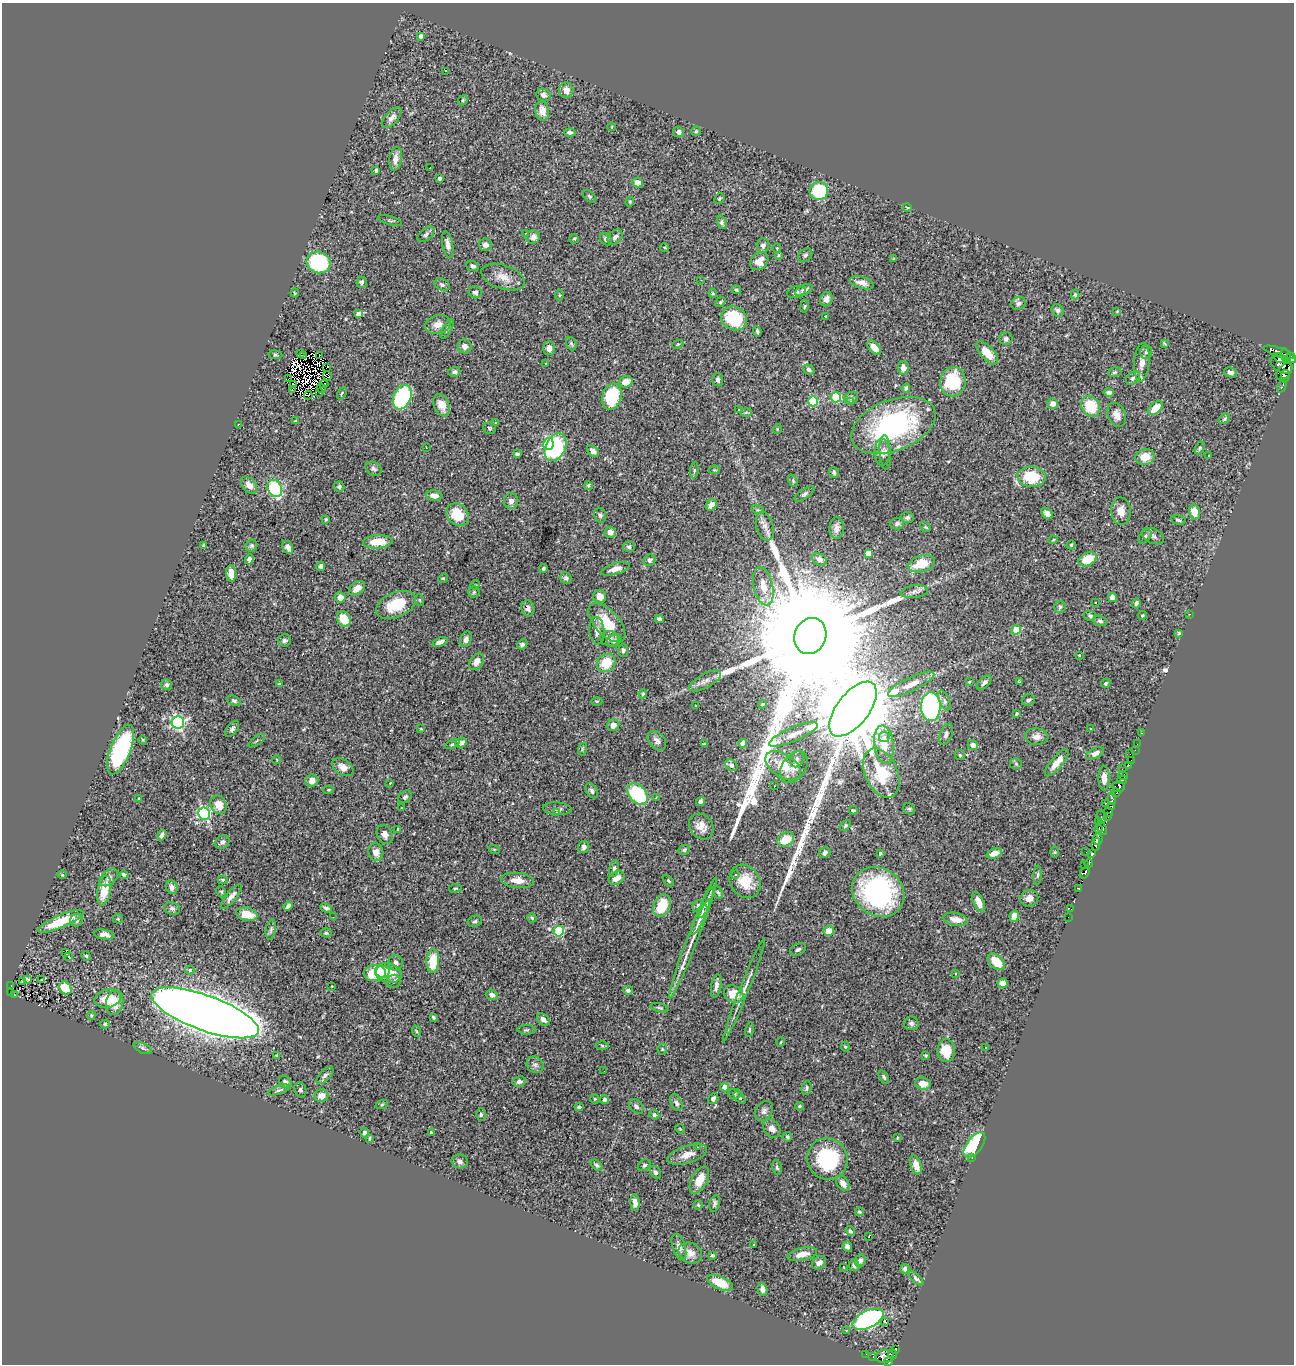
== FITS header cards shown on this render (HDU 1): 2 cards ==
NAXIS1  =                 1292
NAXIS2  =                 1362

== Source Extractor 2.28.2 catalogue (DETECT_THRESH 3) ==
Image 1292 x 1362 px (HDU 1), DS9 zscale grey, 1 PNG px = 1 image px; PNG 1296 x 1366 px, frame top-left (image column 1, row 1362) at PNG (2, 3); each listed source drawn as its Kron ellipse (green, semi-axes under 4 px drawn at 4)
Background 0.479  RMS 0.023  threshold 0.0685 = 3 sigma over >= 5 px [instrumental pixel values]
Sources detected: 517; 17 with non-positive FLUX_AUTO (blend fragments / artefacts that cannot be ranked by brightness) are neither listed nor drawn; the other 500 listed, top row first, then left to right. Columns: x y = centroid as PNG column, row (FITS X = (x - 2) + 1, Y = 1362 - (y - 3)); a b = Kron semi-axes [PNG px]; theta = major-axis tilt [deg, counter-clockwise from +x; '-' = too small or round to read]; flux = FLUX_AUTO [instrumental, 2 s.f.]
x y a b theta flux
421 36 4 3 - 5.5
446 71 3 2 - 3.9
566 90 7 7 - 11
544 95 7 6 - 5.5
463 100 6 4 47 2.1
542 111 9 7 -79 16
392 118 13 6 48 7.6
612 127 4 2 - 1.1
696 131 5 4 - 2
570 132 6 4 -3 4.2
678 132 5 5 - 5.7
396 159 12 6 80 10
430 168 2 2 - 0.93
376 170 4 3 - 2.2
439 178 4 3 - 2.9
638 183 5 4 - 13
819 191 9 9 - 96
589 196 8 4 -39 2.4
719 198 6 4 48 2
630 202 5 4 - 1.8
907 207 4 3 - 1.3
390 221 12 2 -17 2.3
722 222 7 4 -75 3.9
426 234 10 5 40 4.5
526 234 3 2 - 1.7
533 237 7 6 - 7.9
615 237 8 6 47 5.3
574 239 4 4 - 1.9
606 239 7 5 -49 3.8
448 244 13 5 -80 8
485 245 6 6 - 7.6
763 245 7 6 - 5.6
665 247 4 2 - 1.3
777 248 5 4 - 1.4
778 255 4 3 - 1.9
805 255 8 6 42 3.6
894 259 3 2 - 1.8
759 261 10 8 47 15
319 262 12 10 -18 150
473 266 6 5 - 4.3
503 277 22 12 -19 19
701 280 3 2 - 1.3
362 282 5 5 - 4.6
862 283 12 6 -17 8.7
442 285 8 6 -28 3.7
736 290 5 4 - 2
804 290 9 5 27 5.1
475 292 6 6 - 4.3
796 292 9 5 17 3.4
295 293 4 4 - 1.6
713 293 4 3 - 1.8
559 295 5 3 - 1.6
1075 295 5 4 - 2.3
826 299 7 6 - 7.8
720 302 6 4 37 2.1
1018 303 8 6 21 4.6
804 306 6 3 80 1.6
1058 310 7 5 -51 4.5
1117 311 4 3 - 1.2
358 314 4 4 - 9.6
825 316 3 2 - 1.3
734 318 13 11 -26 82
438 325 13 9 17 12
447 329 10 4 61 3.6
757 331 5 3 - 3
1006 339 6 6 - 4
1164 343 3 2 - 1.4
571 344 7 5 -68 2.7
678 344 6 3 18 1.4
465 346 7 6 - 7.4
874 347 8 5 -47 17
549 348 7 6 - 7.8
1146 352 7 6 - 3.9
1279 352 16 4 -17 93
987 353 14 6 -48 25
300 354 3 2 - 1.4
275 355 7 3 -8 1.9
319 355 3 2 - 3.9
304 356 2 2 - 1.5
1286 356 8 4 -74 230
1280 358 7 4 -22 120
1291 358 6 3 -54 160
1142 362 19 7 85 14
545 363 3 3 - 1.9
1281 364 12 7 -32 290
327 367 3 2 - 1.5
903 368 7 5 -87 9.8
809 370 6 4 -35 2.9
1284 371 10 6 47 440
454 372 6 5 - 3.4
1115 372 7 5 17 2.7
1231 372 7 5 -16 5.6
327 376 5 3 - 3.1
1285 376 6 4 77 230
1133 378 8 5 37 4
288 379 3 2 - 72
718 379 6 5 - 4.2
626 382 7 5 18 14
953 382 14 12 80 73
294 384 4 3 - 1.3
324 384 4 2 - 1.6
1282 386 6 3 64 16
321 388 5 2 - 6.4
906 388 4 3 - 2.4
292 390 4 3 - 0.62
320 392 4 2 - 1.3
342 393 6 3 60 1.6
1109 393 5 4 - 3.6
308 395 4 4 - 2.3
402 397 12 8 66 150
612 397 13 9 72 91
836 397 5 5 - 95
851 398 7 5 14 3.9
813 401 5 5 - 100
850 401 4 3 - 2.7
1053 403 5 5 - 11
442 405 12 7 -66 13
1091 406 11 9 -60 50
1155 408 8 5 43 22
739 409 3 2 - 0.89
746 412 6 4 2 1.8
1117 415 13 8 -67 11
1225 419 6 4 41 2.9
295 421 4 3 - 2.4
495 422 3 3 - 3.3
238 424 3 2 - 1.1
893 425 44 25 21 250
489 428 6 5 - 2.5
777 429 5 3 - 1.2
548 444 6 5 - 170
556 447 14 10 63 150
426 448 3 2 - 1.2
1200 448 7 4 61 2.3
593 451 7 5 -40 7.5
882 452 13 7 -90 9
885 452 17 5 -87 7
517 454 4 3 - 2.9
1209 456 3 2 - 1.2
1145 457 9 8 - 22
373 469 8 6 -28 4.1
694 470 8 4 82 2.6
714 470 5 4 - 1.6
834 472 5 5 - 3.1
1032 477 14 10 -3 62
793 481 6 4 -67 1.9
249 485 10 6 -48 10
588 486 4 3 - 2.1
339 487 5 5 - 3.8
275 488 9 6 -63 120
804 494 11 5 35 3.8
434 496 8 5 -7 10
511 501 8 7 - 7.9
711 505 6 5 - 9.8
758 510 6 4 -17 2.1
1121 511 13 10 -86 14
1194 512 7 5 -77 21
1047 513 6 4 -43 9.1
458 515 12 10 -45 41
600 515 7 6 - 3.6
907 517 7 5 3 3.9
326 519 3 3 - 2.1
1178 520 7 4 -13 2.7
897 523 7 6 - 3.7
765 526 14 8 -75 10
925 527 6 4 -36 1.8
837 528 11 7 88 8.8
610 532 5 5 - 9.9
1145 536 8 5 49 3.9
1153 536 12 7 -24 6.8
1053 540 5 3 - 1.2
378 542 15 6 3 26
1071 545 4 4 - 1.8
203 546 3 2 - 1.7
251 546 6 5 - 2.8
288 547 7 5 -62 9.7
629 547 6 5 - 4.1
868 553 4 4 - 14
249 559 5 4 - 4.7
819 559 8 5 -30 7.7
1087 559 9 6 27 31
649 560 6 6 - 5.5
922 564 14 8 16 36
321 566 4 4 - 5.9
543 568 4 4 - 2.9
615 569 14 5 17 11
231 573 8 5 -85 15
443 578 5 4 - 1.8
566 578 6 5 - 4.3
475 585 5 4 - 1.6
763 586 19 9 -78 23
357 588 9 6 37 11
474 592 6 5 - 2.4
914 592 14 6 6 6.8
600 596 6 6 - 15
340 597 5 5 - 12
1112 598 4 4 - 11
420 600 6 3 -70 1.5
1095 602 3 2 - 2.5
1136 603 5 4 - 3.9
396 605 21 12 23 46
1060 607 6 5 - 3.1
528 608 8 6 -77 7.4
1190 614 3 2 - 2.5
1142 615 4 3 - 1.7
1090 616 6 5 - 2.7
344 619 8 6 -58 34
659 619 4 4 - 4.6
1100 621 7 5 -17 3.5
607 623 24 12 -48 45
1016 630 5 4 - 41
597 631 14 7 -87 10
1179 633 4 2 - 1.5
810 636 18 15 68 110000
466 639 8 5 72 5.9
609 639 9 7 -12 8.8
285 640 6 6 - 4
614 641 8 5 38 3.4
440 642 8 4 18 6.4
522 644 6 4 42 3.5
623 650 6 5 - 3.5
1079 655 4 3 - 1.7
476 662 9 6 56 11
606 663 10 8 39 34
705 681 18 7 28 9.6
969 682 4 3 - 1.3
984 682 9 5 46 4.2
1019 682 3 3 - 1.5
1106 683 5 4 - 2.6
279 684 3 2 - 1.3
911 684 25 7 25 17
167 685 5 5 - 4
643 694 4 4 - 1.8
1028 700 7 5 20 3.7
234 701 7 4 -23 2.9
597 701 6 3 1 1.4
944 701 10 5 -68 4.6
762 704 4 3 - 1.5
696 705 3 2 - 3.8
931 707 14 10 -89 320
853 709 32 16 52 40000
1016 714 3 2 - 1.6
178 722 6 6 - 290
613 725 6 6 - 9.9
232 729 9 5 53 4.3
421 729 4 2 - 1.2
1091 729 3 3 - 1.2
1141 733 3 2 - 7.5
793 734 26 7 23 16
946 734 11 6 69 6
884 737 5 5 - 6.2
1037 737 12 8 -3 8.8
143 740 5 3 - 1.2
257 741 9 2 36 2.2
657 741 11 7 -48 7.7
461 742 5 5 - 8.2
743 743 4 4 - 8.9
452 744 8 4 24 2.6
704 744 4 4 - 1.4
1137 744 2 2 - 2.4
884 745 19 10 -83 24
973 745 5 5 - 6.8
582 749 6 4 72 1.9
121 750 26 10 68 160
1135 750 2 2 - 4.7
1095 753 9 5 24 6.2
1130 754 2 2 - 4.3
960 755 5 5 - 2
797 759 8 6 66 5
277 760 4 2 - 1.1
1131 760 2 2 - 6.5
1057 763 17 6 50 15
1016 764 6 5 - 2.8
731 765 7 5 -41 3.9
783 766 20 11 -33 37
1128 766 3 2 - 5
343 767 11 7 -33 9.7
794 767 17 11 55 16
1122 769 2 2 - 6
881 773 26 16 -66 57
1123 775 5 3 - 33
1104 778 12 5 90 12
1122 780 5 3 - 97
312 781 6 6 - 12
390 783 3 2 - 2.4
774 786 3 2 - 1.5
1118 786 6 5 - 74
329 790 5 4 - 1.7
592 791 8 5 -60 4
1116 793 4 2 - 21
637 794 12 8 -47 120
405 797 7 5 44 5.1
139 798 4 2 - 1.1
656 798 3 3 - 2.7
1112 798 6 3 -86 46
701 801 5 4 - 3.1
1106 803 3 2 - 14
218 804 9 7 -62 22
1112 806 3 3 - 57
401 808 3 2 - 1.1
557 809 14 6 -4 5.7
909 809 6 5 - 2.1
853 810 4 2 - 1.9
1109 812 5 4 - 100
204 813 6 6 - 250
556 813 3 3 - 5.2
1101 816 6 3 -69 45
1108 817 3 2 - 8
1098 822 3 2 - 4.5
701 826 14 11 -53 15
845 826 6 4 49 2.4
398 829 3 3 - 1.7
1098 829 4 2 - 19
1102 829 7 3 -65 100
385 834 10 7 -68 7.7
162 835 6 3 58 5
786 839 9 6 31 33
1098 839 6 4 -82 310
222 842 7 6 - 5.3
1096 844 6 4 81 280
584 847 6 5 - 5.1
494 849 6 3 -19 1.4
684 850 6 5 - 3.3
376 852 9 7 -76 12
1055 852 5 4 - 1.6
1086 852 3 2 - 3
825 853 6 5 - 4.2
880 853 4 3 - 6.1
994 853 8 5 20 13
1091 853 4 3 - 130
1089 863 4 3 - 42
1084 864 3 3 - 11
614 869 8 4 78 3.7
1085 872 7 4 56 110
62 875 4 4 - 1.5
124 875 4 3 - 3.8
736 875 4 3 - 4.1
1038 875 9 3 89 2.7
109 877 11 7 43 6
617 878 8 6 34 12
223 880 5 4 - 1.9
518 880 16 7 -5 16
668 881 6 4 -46 2.2
745 881 17 14 -55 39
172 887 7 5 -69 6.6
455 888 6 3 8 1.6
1078 888 4 3 - 7.8
104 890 15 6 79 36
221 892 6 4 -60 2
718 892 6 4 -62 2.5
878 892 27 23 -36 270
231 896 15 5 51 7.7
1029 898 9 8 - 8.3
707 902 16 4 67 11
979 902 11 5 -67 15
288 906 5 4 - 4.5
662 906 12 8 66 46
698 906 6 5 - 3.7
172 908 8 6 -21 4.2
326 908 6 4 -28 3.5
1071 909 4 2 - 5.2
703 911 7 4 71 3.1
247 914 11 6 -15 27
1014 916 6 4 82 14
333 917 2 2 - 4.9
700 917 19 4 64 7
1068 917 2 2 - 1.6
532 918 4 4 - 2.2
118 919 5 4 - 1.6
955 919 12 6 -11 14
76 920 6 6 - 5.9
61 921 24 6 23 52
475 921 7 5 21 3.4
271 930 10 5 80 3.5
559 931 5 5 - 110
828 931 5 5 - 17
326 933 6 4 -1 2.6
104 934 10 5 -9 8.1
693 938 65 5 69 36
798 949 8 5 26 4
66 952 3 2 - 1.7
86 956 5 4 - 2.1
69 957 3 2 - 1.2
433 961 12 6 87 45
996 962 10 6 -43 34
396 963 8 7 - 7.6
190 970 4 4 - 5.9
382 972 7 6 - 22
375 973 11 8 8 55
389 973 14 9 -13 46
955 974 3 3 - 13
28 979 3 2 - 1.5
42 980 3 3 - 38
22 981 3 2 - 1.1
394 981 7 6 - 4.2
1003 983 5 5 - 8.5
11 985 3 2 - 5.7
332 986 3 2 - 0.96
716 986 12 5 80 6.2
65 988 7 5 -51 39
628 990 5 4 - 3.8
744 990 55 4 68 17
10 993 3 2 - 1.5
14 994 3 2 - 2.8
734 994 10 8 -28 21
492 995 6 5 - 5.8
108 999 13 9 12 29
115 1003 12 8 78 19
660 1008 9 3 -12 2.5
205 1013 56 17 -20 5800
91 1015 4 4 - 1.7
433 1017 4 3 - 2.2
543 1019 7 5 -41 8
911 1023 7 7 - 5
105 1024 5 4 - 2.5
526 1030 9 4 0 2.9
749 1030 7 4 78 2.2
416 1031 6 3 -71 1.7
781 1042 5 3 - 1.3
602 1046 6 4 -3 2.2
845 1047 5 4 - 1.8
143 1048 9 5 -25 3.8
986 1048 2 2 - 1.1
662 1049 5 5 - 2.1
946 1050 11 8 -90 35
926 1055 3 3 - 1.9
277 1056 4 3 - 2.9
535 1065 9 7 -43 6
604 1071 2 2 - 1.1
325 1075 11 5 47 4.5
884 1077 7 3 -61 2.5
519 1081 7 5 9 4.8
285 1082 7 5 -49 4.1
923 1084 8 6 -4 14
725 1087 4 4 - 21
806 1088 7 5 77 2.8
279 1090 11 4 18 3.6
300 1090 8 6 -72 4.1
734 1094 7 5 0 2.7
321 1096 7 6 - 11
713 1098 6 4 53 4.5
740 1098 8 4 -48 2.3
595 1099 5 4 - 1.7
605 1099 4 4 - 3.5
676 1103 9 5 -59 5.2
382 1104 6 4 20 1.9
636 1106 8 6 -46 4.7
799 1106 4 3 - 2
579 1107 4 3 - 3
764 1111 11 8 57 6
481 1115 6 4 89 2.6
654 1115 5 4 - 2.9
680 1129 5 4 - 1.7
772 1129 10 7 -57 9.6
431 1132 3 3 - 3.5
364 1133 5 4 - 5.4
787 1137 5 4 - 2.5
369 1138 4 3 - 2.1
897 1138 3 2 - 1.2
974 1145 15 7 53 100
698 1147 2 2 - 0.84
687 1155 20 8 17 15
972 1158 3 2 - 2.3
828 1159 21 20 - 120
460 1161 8 7 - 5.3
597 1165 7 4 -45 2.7
644 1165 7 5 43 2.9
916 1165 10 5 -72 12
777 1167 7 4 -81 2.8
655 1172 7 5 -58 3.6
699 1180 15 8 63 24
843 1183 8 5 -51 11
635 1203 8 4 -84 8.9
715 1203 8 5 76 3.4
698 1205 4 4 - 2
859 1212 4 3 - 1.9
850 1231 5 4 - 3.5
869 1237 3 2 - 1.8
754 1244 3 2 - 1.2
847 1246 5 4 - 5
679 1247 13 6 -73 8.1
690 1253 12 10 -31 12
802 1254 15 6 11 17
712 1255 3 2 - 1.5
860 1260 6 5 - 5
819 1263 8 6 38 8.8
854 1265 6 5 - 4.2
844 1267 3 3 - 3.7
905 1269 4 4 - 3.4
916 1278 9 4 -44 3.4
720 1283 14 6 -25 28
762 1289 6 4 -74 6.5
868 1319 16 8 27 310
885 1321 3 2 - 13
846 1330 3 2 - 1.6
895 1349 4 3 - 86
866 1354 2 2 - 4.5
893 1354 5 2 - 28
873 1356 3 2 - 1.5
884 1356 9 6 6 250
888 1362 4 3 - 42
At the frame edge (FLAGS 8, measured only in part): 1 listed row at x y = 1291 358
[17 non-positive-flux detections neither listed nor drawn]